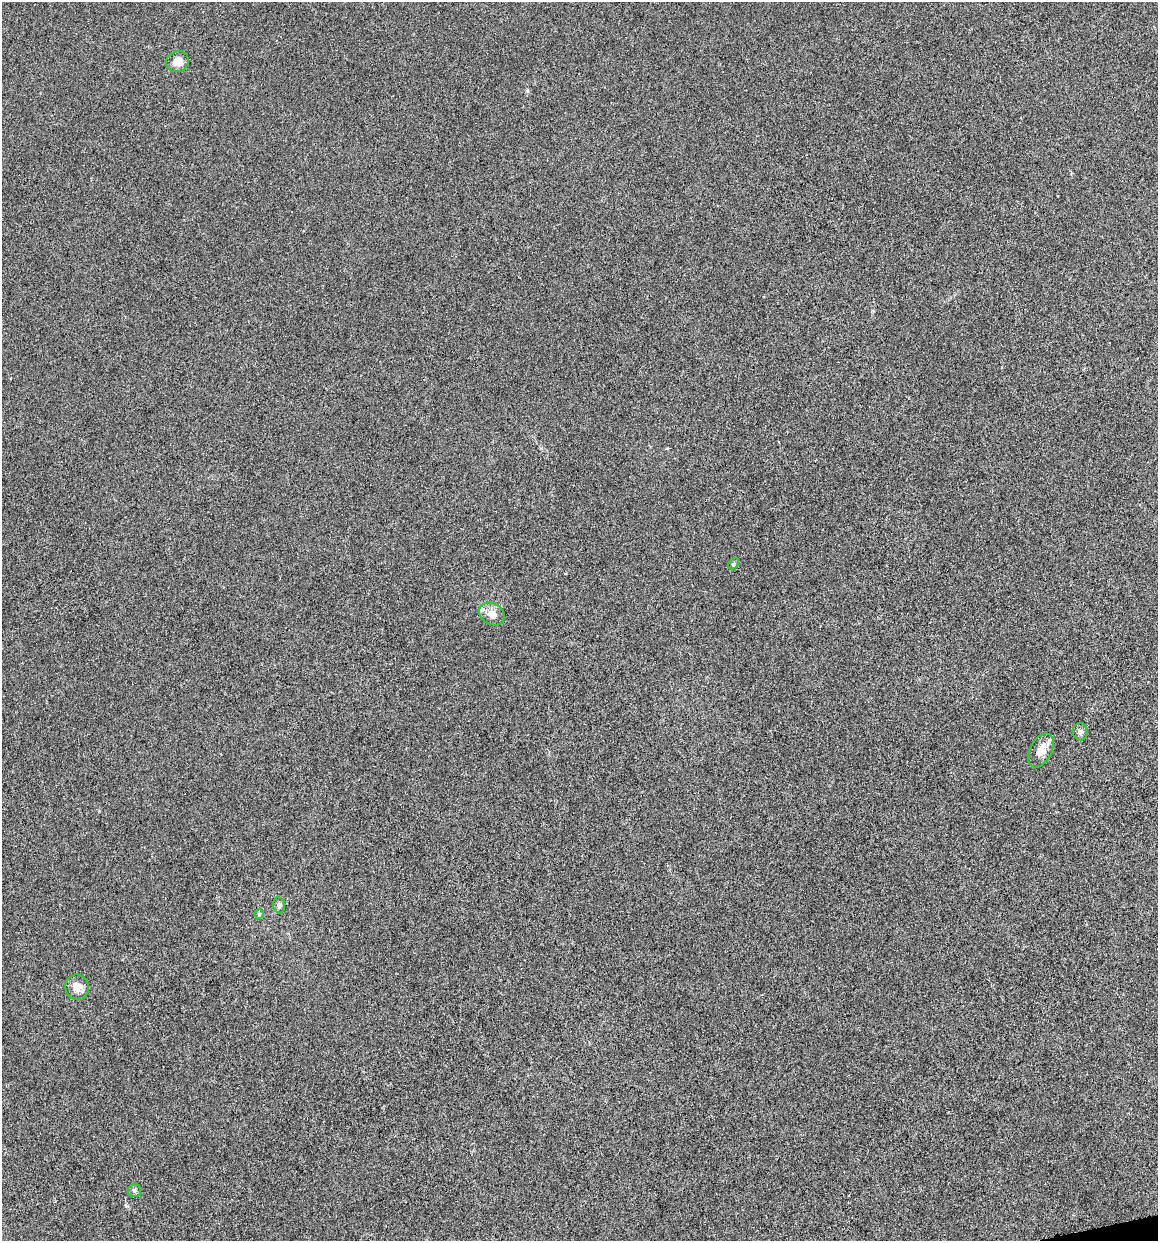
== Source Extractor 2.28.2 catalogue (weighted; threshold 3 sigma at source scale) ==
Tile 6 of 4 x 4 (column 2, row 2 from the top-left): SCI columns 1244-2399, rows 2484-3722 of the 4745 x 4962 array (HDU 1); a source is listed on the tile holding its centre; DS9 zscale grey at full resolution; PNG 1160 x 1243 px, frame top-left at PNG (2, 2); each listed source drawn as its Kron ellipse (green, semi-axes under 4 px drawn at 4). Shown black and unused: <1% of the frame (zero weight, under 4 of 8 exposures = <1% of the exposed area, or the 3 px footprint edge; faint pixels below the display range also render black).
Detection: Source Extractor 2.28.2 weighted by HDU 2 'WHT'; one run over the whole footprint, this tile lists its part. Background -6.77e-04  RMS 0.0021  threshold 0.00878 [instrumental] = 3 sigma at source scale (4.09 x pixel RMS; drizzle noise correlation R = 1.36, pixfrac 0.8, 0.0396/0.0396 arcsec/px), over >= 5 px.
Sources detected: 9; all 9 listed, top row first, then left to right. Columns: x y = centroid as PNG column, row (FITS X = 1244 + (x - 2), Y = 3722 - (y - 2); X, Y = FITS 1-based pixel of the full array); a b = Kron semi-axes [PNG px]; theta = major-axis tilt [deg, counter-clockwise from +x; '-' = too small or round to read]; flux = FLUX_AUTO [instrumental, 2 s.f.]
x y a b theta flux
177 62 11 10 - 1.8
733 564 6 4 45 0.29
492 614 14 10 -33 1.8
1080 732 8 7 - 0.69
1041 750 18 11 62 2.4
279 905 8 6 -82 0.57
259 914 5 5 - 0.25
77 987 12 12 - 1.8
134 1190 6 6 - 0.43